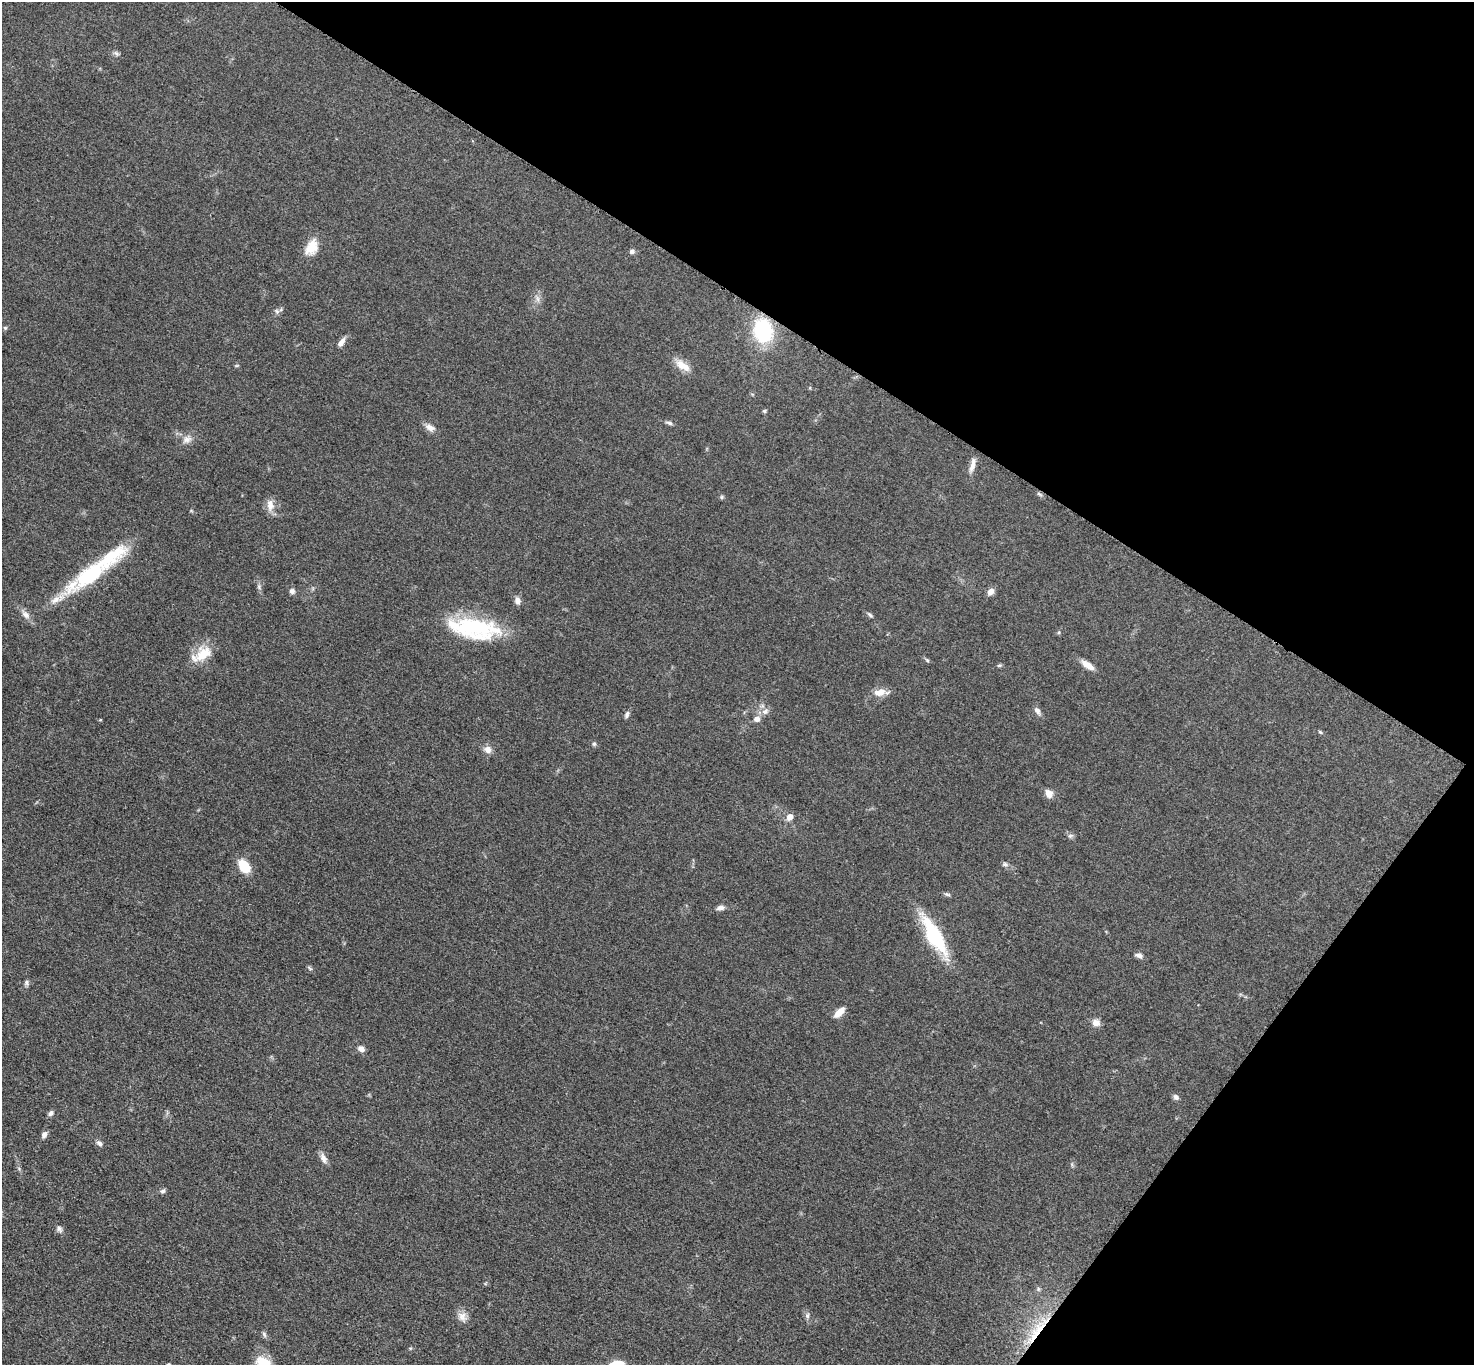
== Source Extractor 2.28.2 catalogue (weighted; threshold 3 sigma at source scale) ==
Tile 8 of 4 x 4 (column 4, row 2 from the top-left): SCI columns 4430-5901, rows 2887-4249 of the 5910 x 5915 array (HDU 1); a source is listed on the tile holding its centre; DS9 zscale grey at full resolution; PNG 1476 x 1367 px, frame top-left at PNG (2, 2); no overlay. Shown black and unused: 30% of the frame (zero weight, under 3 of 5 exposures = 1% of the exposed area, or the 3 px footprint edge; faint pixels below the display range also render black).
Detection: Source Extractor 2.28.2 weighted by HDU 2 'WHT'; one run over the whole footprint, this tile lists its part. Background 0.053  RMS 0.0057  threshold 0.0257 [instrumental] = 3 sigma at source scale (4.5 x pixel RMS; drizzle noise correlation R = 1.50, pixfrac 1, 0.05/0.05 arcsec/px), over >= 5 px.
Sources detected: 67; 3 inside a brighter listed object's ellipse — not listed separately; the other 64 listed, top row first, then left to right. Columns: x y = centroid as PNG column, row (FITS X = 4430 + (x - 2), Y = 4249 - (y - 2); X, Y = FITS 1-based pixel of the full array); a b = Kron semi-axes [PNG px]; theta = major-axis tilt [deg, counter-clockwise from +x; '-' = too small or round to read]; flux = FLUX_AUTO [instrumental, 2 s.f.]
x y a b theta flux
116 53 9 4 -44 1.2
311 247 21 13 60 9.3
631 251 6 6 - 1.6
538 299 9 4 -71 1.5
277 311 8 5 -69 1.3
5 328 5 5 - 0.77
763 330 20 16 -77 47
341 342 13 6 53 3
237 365 6 3 19 0.6
683 366 22 10 -33 6.6
764 411 6 4 1 0.79
669 423 10 4 -13 1.5
430 428 14 8 -27 3.3
187 439 13 8 17 3.4
972 465 20 6 77 3.9
722 497 6 5 - 0.8
270 505 16 9 -87 4.9
90 575 55 21 37 46
259 586 7 5 80 1.3
292 591 7 7 - 1.8
991 592 9 7 55 3
517 601 8 7 - 2.6
26 615 12 8 -44 3.3
870 615 9 4 -45 1.1
473 626 53 23 -12 52
203 654 25 17 40 12
927 660 6 4 -45 0.84
999 665 7 4 18 0.83
1087 665 19 7 -36 4.9
880 692 17 9 9 5.5
765 711 10 8 41 3
1037 711 11 7 -57 2.3
627 715 9 5 73 1.6
757 719 8 6 8 2.8
1320 732 5 4 - 0.71
594 744 5 5 - 1
488 749 10 9 - 3.3
1049 794 9 7 -59 4.6
790 817 6 6 - 4.6
1070 836 8 3 19 0.96
1005 864 7 5 -44 1.2
244 866 14 9 -56 14
947 894 9 5 -14 1.1
721 908 11 6 11 2.1
935 936 35 11 -59 52
1139 955 8 6 -21 2
309 968 8 3 -46 0.83
27 983 7 6 - 1.3
839 1012 16 7 45 4.9
1096 1023 10 9 - 3.4
361 1049 8 6 -44 2.6
1176 1097 7 6 - 1.7
51 1113 7 5 42 1.7
44 1134 9 6 63 2
99 1143 8 6 -42 1.8
323 1158 14 7 -67 3
163 1191 7 5 23 1.3
59 1229 9 7 -58 1.8
1038 1289 7 4 -89 0.92
462 1316 13 11 -59 4.1
807 1316 8 6 89 1.5
1037 1331 45 7 54 16
264 1334 9 5 -63 1.2
410 1348 6 3 -17 0.6
Overlapping masked pixels (flux is a lower limit): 1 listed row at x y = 1037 1331